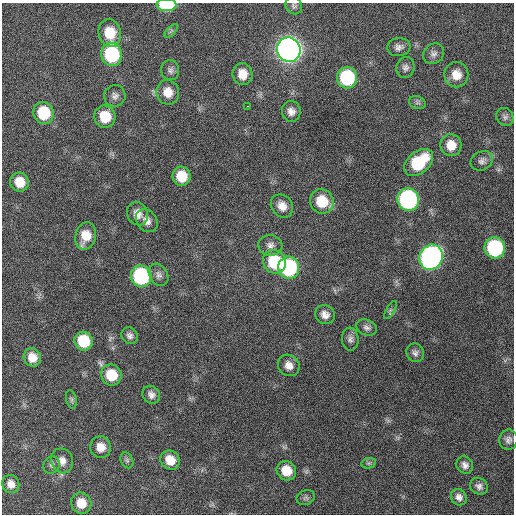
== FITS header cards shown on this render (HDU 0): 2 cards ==
NAXIS1  =                  512 / Axis length
NAXIS2  =                  512 / Axis length

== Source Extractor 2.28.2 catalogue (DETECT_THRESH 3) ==
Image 512 x 512 px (HDU 0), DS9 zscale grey, 1 PNG px = 1 image px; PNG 516 x 516 px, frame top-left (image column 1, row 512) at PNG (2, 3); each listed source drawn as its Kron ellipse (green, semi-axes under 4 px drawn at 4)
Background 428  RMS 12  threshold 34.8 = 3 sigma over >= 5 px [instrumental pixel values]
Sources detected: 65; all 65 listed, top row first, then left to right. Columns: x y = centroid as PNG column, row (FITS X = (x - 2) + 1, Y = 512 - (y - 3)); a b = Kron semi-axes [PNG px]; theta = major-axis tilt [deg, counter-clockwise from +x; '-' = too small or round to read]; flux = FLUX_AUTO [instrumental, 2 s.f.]
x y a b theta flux
167 5 10 6 -1 47000
294 6 9 8 - 2200
171 31 8 4 45 1700
110 33 14 11 -76 21000
399 47 11 9 8 3900
289 50 12 11 - 780000
112 54 12 10 -77 66000
434 54 11 9 42 3500
405 67 10 9 - 3200
170 70 10 9 - 3100
242 74 11 10 - 11000
456 75 12 12 - 10000
347 78 10 10 - 61000
168 92 12 11 - 11000
115 96 11 10 - 4200
417 103 8 6 -22 2200
248 106 3 2 - 9600
291 111 10 9 - 5300
44 113 11 10 - 34000
105 117 11 10 - 21000
505 117 9 8 - 2600
451 145 11 10 - 12000
482 161 11 9 27 3600
419 162 17 10 41 44000
181 176 9 9 - 17000
19 182 10 9 - 13000
408 199 11 11 - 160000
322 201 12 11 - 23000
282 206 12 10 -49 7900
137 214 12 10 -60 6500
147 221 12 9 -50 5400
86 236 14 10 74 14000
270 245 12 10 -8 4500
495 248 11 10 - 87000
431 257 13 11 63 280000
274 262 12 11 - 38000
289 268 11 10 - 89000
159 275 12 9 -58 4200
141 276 11 10 - 83000
390 310 10 4 58 1600
325 315 10 9 - 5400
366 327 11 7 -24 3200
130 336 9 7 -44 3000
350 339 11 8 -85 3600
84 341 9 9 - 31000
415 353 9 8 - 3000
32 357 9 8 - 9500
289 365 11 10 - 6700
111 375 10 10 - 22000
151 395 9 8 - 3700
71 399 9 5 -77 1700
508 440 10 9 - 3400
101 447 11 10 - 8400
127 460 8 6 -68 1900
170 460 10 9 - 12000
62 461 13 11 -69 6600
369 463 7 5 10 1800
52 465 9 8 - 2500
465 465 9 8 - 3800
286 471 10 9 - 15000
11 484 9 8 - 6000
479 486 9 8 - 3400
459 497 8 7 - 3800
306 498 9 7 21 2200
81 503 11 10 - 14000
At the frame edge (FLAGS 8, measured only in part): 1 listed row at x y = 167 5